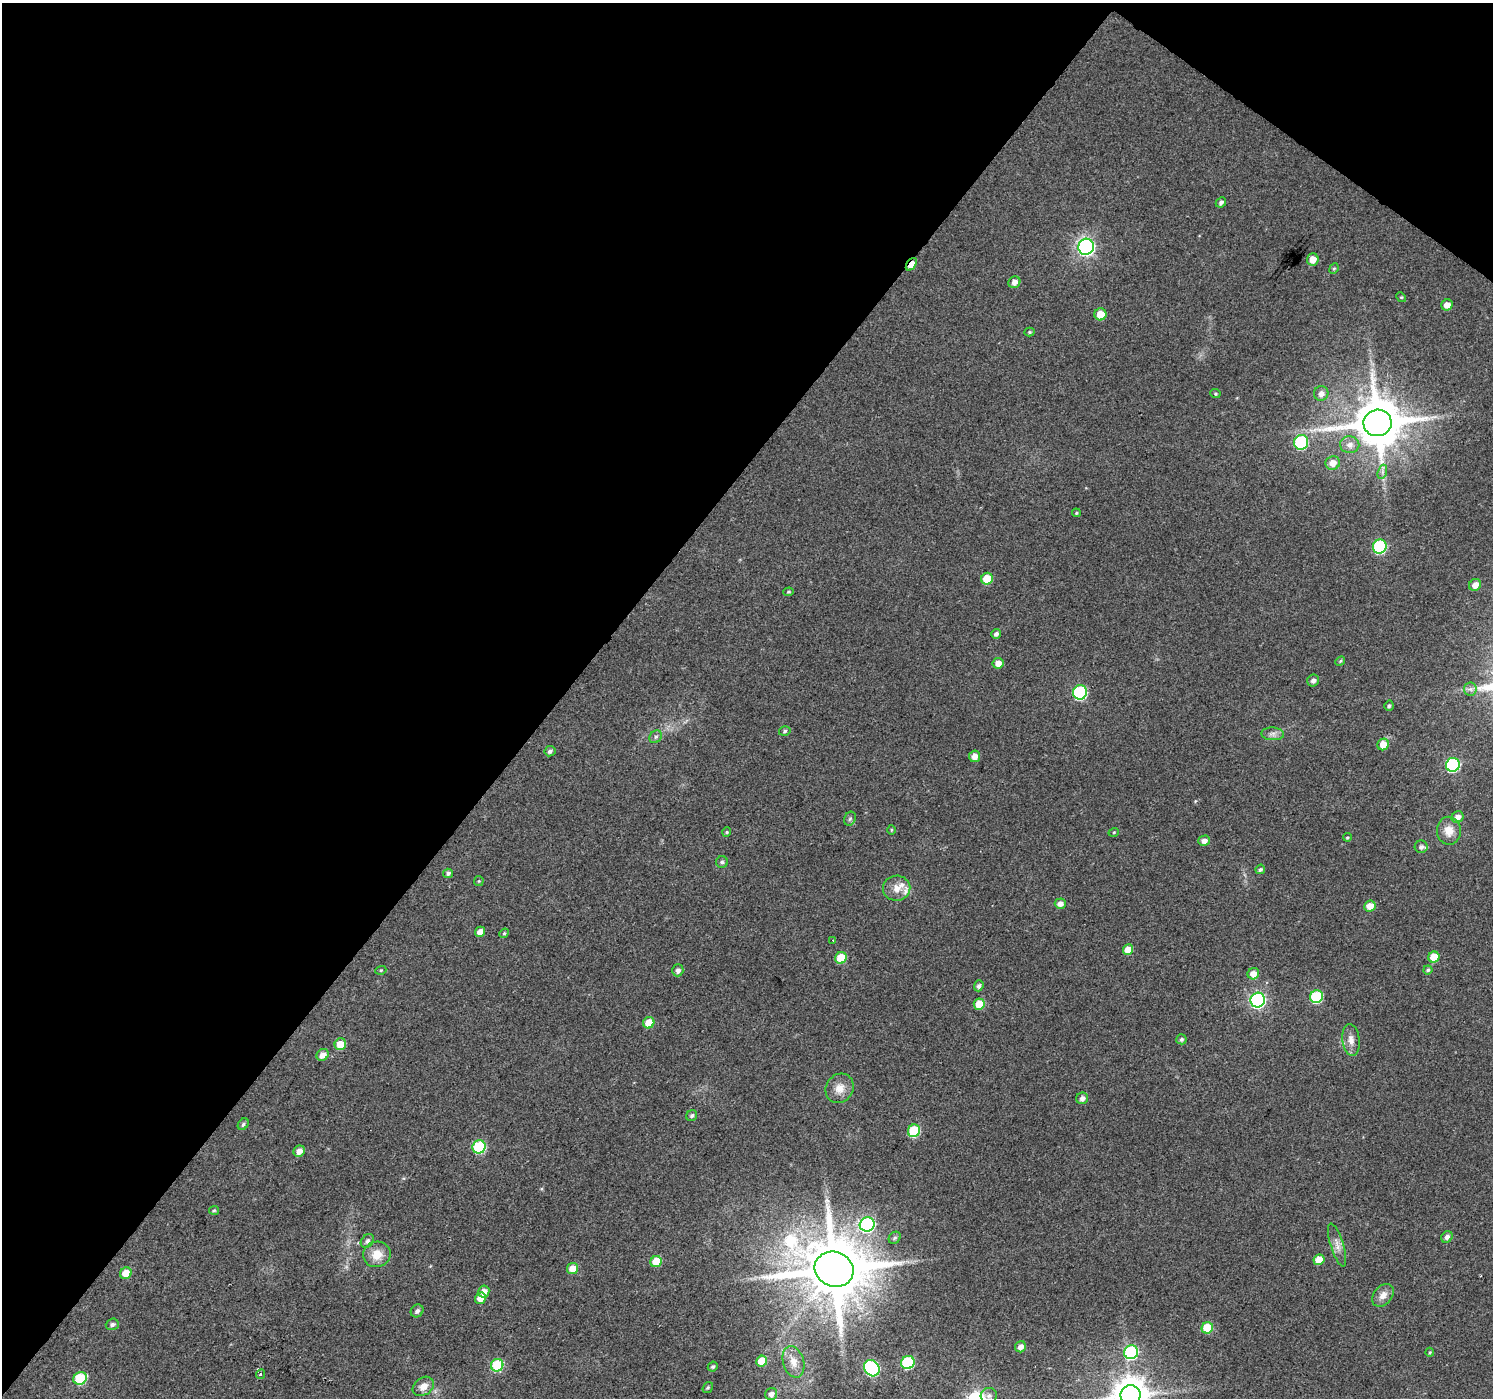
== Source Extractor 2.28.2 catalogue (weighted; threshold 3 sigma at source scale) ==
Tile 2 of 4 x 4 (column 2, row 1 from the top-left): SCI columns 1497-2987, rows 4437-5832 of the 5970 x 6010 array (HDU 1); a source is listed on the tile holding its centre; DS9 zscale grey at full resolution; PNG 1495 x 1400 px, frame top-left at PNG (2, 3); each listed source drawn as its Kron ellipse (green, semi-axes under 4 px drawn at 4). Shown black and unused: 40% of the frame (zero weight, under 2 of 3 exposures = <1% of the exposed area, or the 3 px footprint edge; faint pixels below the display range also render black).
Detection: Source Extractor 2.28.2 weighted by HDU 2 'WHT'; one run over the whole footprint, this tile lists its part. Background 0.0472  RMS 0.0081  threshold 0.0366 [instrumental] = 3 sigma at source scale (4.5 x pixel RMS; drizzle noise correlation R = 1.50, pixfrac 1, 0.0396/0.0396 arcsec/px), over >= 5 px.
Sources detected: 116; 1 cosmic-ray / hot-pixel residue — neither listed nor drawn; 3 inside a brighter listed object's ellipse — not listed separately; the other 112 listed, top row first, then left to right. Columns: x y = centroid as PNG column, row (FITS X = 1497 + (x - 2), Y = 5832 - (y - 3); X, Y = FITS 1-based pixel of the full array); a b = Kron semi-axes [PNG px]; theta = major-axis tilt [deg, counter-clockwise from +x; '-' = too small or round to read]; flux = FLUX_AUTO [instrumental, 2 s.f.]
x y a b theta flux
1221 202 6 4 43 2.3
1086 247 8 8 - 250
1313 259 6 6 - 8.3
911 264 7 4 53 10
1334 269 5 4 - 1.1
1014 282 6 5 - 4.5
1401 297 5 4 - 1
1447 305 6 5 - 6
1100 314 6 6 - 12
1029 332 5 4 - 1.1
1321 393 7 7 - 4.5
1215 394 5 4 - 1
1378 423 14 13 - 4400
1301 442 7 7 - 80
1350 445 9 8 - 5.6
1333 463 7 6 - 8
1382 472 7 4 71 2.3
1076 513 4 4 - 1.1
1380 546 7 6 - 82
987 579 6 5 - 18
1475 585 6 5 - 6.3
789 592 5 4 - 1.1
996 634 5 5 - 2.5
1340 661 5 4 - 1.1
998 663 5 5 - 6.8
1313 680 6 5 - 3.4
1470 689 6 6 - 2.4
1080 692 7 7 - 92
1389 706 5 4 - 1.5
785 731 6 4 17 1.7
1273 734 11 6 -2 3.7
656 737 7 5 46 2.1
1383 745 6 5 - 11
550 751 5 5 - 2.1
975 756 5 5 - 6.7
1453 765 7 6 - 98
1458 817 6 5 - 5.3
850 819 7 5 67 1.9
891 830 5 3 - 0.79
1449 831 14 12 -88 10
727 832 4 4 - 0.95
1114 832 5 3 - 0.74
1347 837 4 3 - 0.92
1204 841 6 5 - 4.9
1421 847 6 6 - 2.7
722 862 6 6 - 1.7
1260 869 5 4 - 1.7
448 873 5 4 - 2
479 881 5 5 - 0.96
897 888 13 12 - 8.5
1060 904 5 5 - 5
1370 906 6 5 - 10
480 932 5 4 - 5.9
504 933 5 4 - 1
833 940 2 2 - 0.55
1128 950 5 5 - 10
1434 957 5 5 - 17
841 958 6 5 - 22
381 970 5 3 - 0.88
678 970 6 5 - 3.1
1428 970 4 4 - 1.4
1253 974 6 5 - 7.8
979 986 5 4 - 2.5
1316 997 6 6 - 59
1258 1000 7 7 - 200
979 1004 6 5 - 16
649 1023 6 5 - 14
1181 1039 5 5 - 1.6
1351 1040 16 8 -82 6.5
340 1044 6 5 - 15
323 1055 6 5 - 6.7
840 1088 15 13 55 9.5
1082 1098 6 6 - 3.4
692 1116 6 5 - 1.8
243 1124 6 5 - 1.7
914 1131 6 6 - 43
479 1147 7 6 - 62
299 1151 6 5 - 5.9
214 1210 5 4 - 1
867 1224 7 7 - 170
1447 1237 6 5 - 3.4
895 1238 6 5 - 1.7
367 1241 8 6 49 2.6
1337 1245 22 6 -73 6
377 1254 14 13 - 12
1319 1260 5 5 - 11
656 1262 6 5 - 19
573 1268 5 5 - 12
834 1269 20 17 -21 7400
126 1273 6 5 - 12
484 1292 6 5 - 6.2
1383 1295 13 9 51 6.2
480 1298 6 5 - 8.9
417 1311 7 6 - 2.9
112 1324 6 5 - 2.4
1207 1328 6 5 - 24
1021 1347 6 5 - 4.7
1131 1352 7 7 - 79
1430 1352 4 4 - 0.88
762 1361 5 5 - 17
793 1362 16 10 -73 10
908 1362 7 6 - 61
497 1365 6 6 - 52
713 1367 5 4 - 1.7
872 1368 8 7 - 110
261 1374 5 4 - 2
80 1378 7 6 - 43
423 1386 11 8 33 7.5
708 1387 6 4 56 1.4
771 1394 6 6 - 4.2
989 1395 8 7 - 3.3
1131 1395 10 10 - 1800
Overlapping masked pixels (flux is a lower limit): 1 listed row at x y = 911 264
Isophote crosses this tile's border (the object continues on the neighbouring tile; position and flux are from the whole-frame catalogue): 1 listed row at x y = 1131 1395